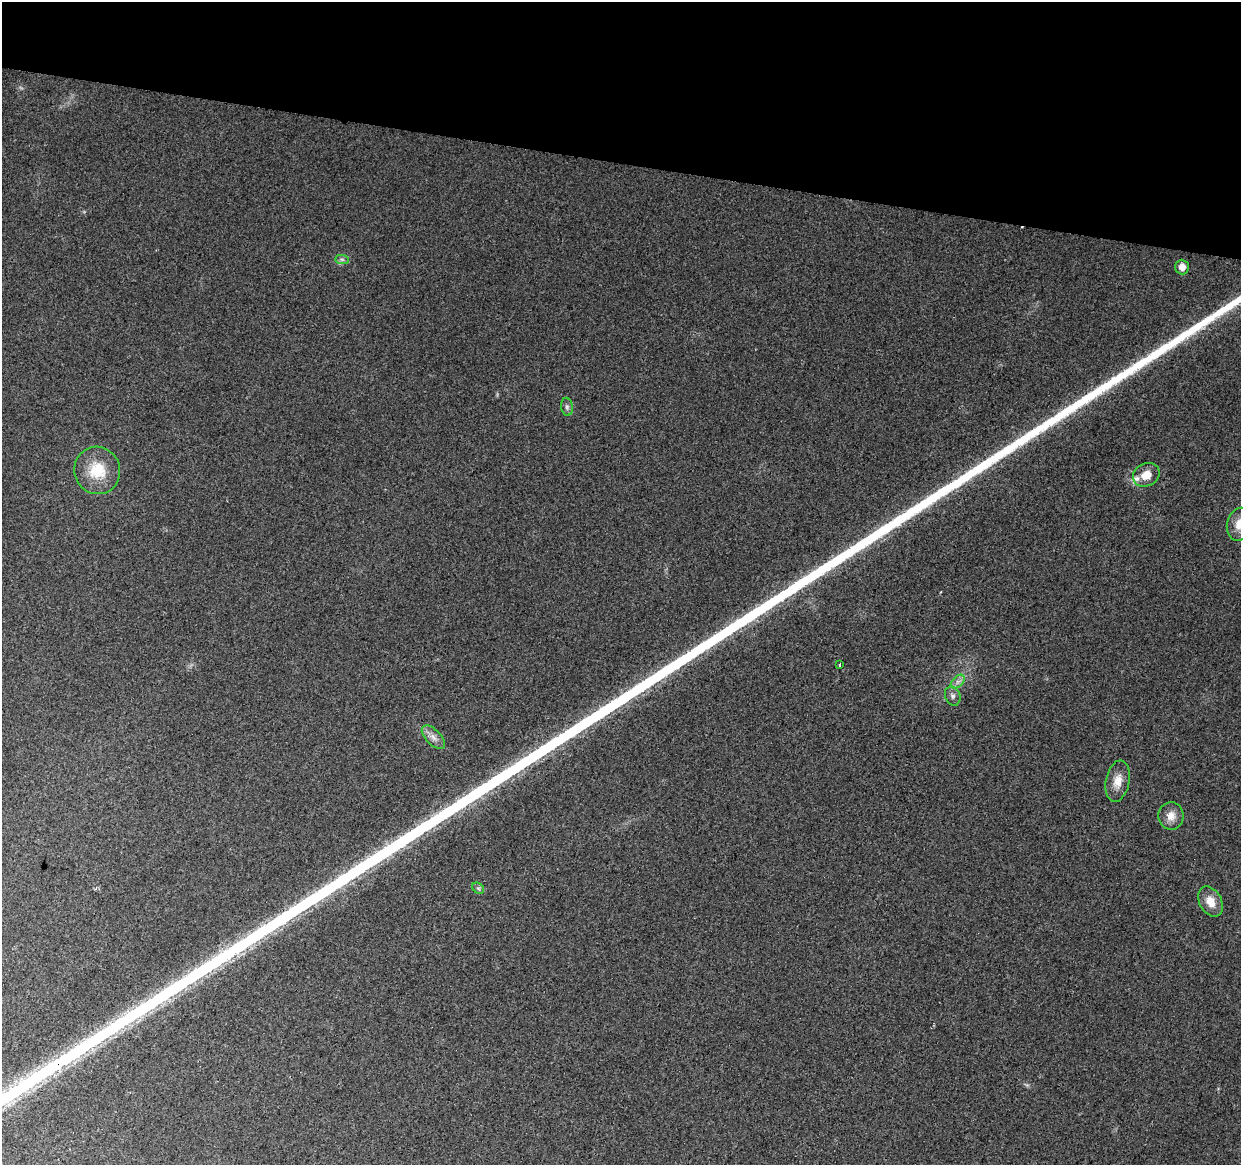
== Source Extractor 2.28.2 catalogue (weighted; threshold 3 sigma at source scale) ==
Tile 2 of 4 x 4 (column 2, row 1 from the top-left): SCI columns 1246-2484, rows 3775-4937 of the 4961 x 5162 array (HDU 1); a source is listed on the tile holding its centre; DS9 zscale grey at full resolution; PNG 1243 x 1167 px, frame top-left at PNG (2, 2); each listed source drawn as its Kron ellipse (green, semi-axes under 4 px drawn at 4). Shown black and unused: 14% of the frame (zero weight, under 2 of 3 exposures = <1% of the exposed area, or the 3 px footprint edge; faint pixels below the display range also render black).
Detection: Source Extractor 2.28.2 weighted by HDU 2 'WHT'; one run over the whole footprint, this tile lists its part. Background 0.028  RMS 0.0057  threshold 0.0257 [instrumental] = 3 sigma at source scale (4.5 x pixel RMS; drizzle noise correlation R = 1.50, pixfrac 1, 0.0396/0.0396 arcsec/px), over >= 5 px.
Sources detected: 16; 1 cosmic-ray / hot-pixel residue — neither listed nor drawn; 1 inside a brighter listed object's ellipse — not listed separately; the other 14 listed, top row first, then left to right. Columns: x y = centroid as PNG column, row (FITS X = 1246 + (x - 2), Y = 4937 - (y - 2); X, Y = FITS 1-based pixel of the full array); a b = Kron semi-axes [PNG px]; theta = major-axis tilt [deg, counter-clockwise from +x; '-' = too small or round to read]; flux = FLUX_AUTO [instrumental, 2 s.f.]
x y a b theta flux
342 259 7 4 -1 1.3
1182 267 7 6 - 3.9
567 407 9 6 -81 1.5
97 470 24 23 - 19
1146 475 14 11 30 7.3
1240 524 16 12 76 8.1
839 665 3 3 - 1.3
958 682 8 5 45 2.2
953 696 10 7 -69 2.1
433 737 14 7 -45 3.9
1118 781 21 11 79 7.4
1171 816 14 12 -87 5.7
478 888 6 5 - 1.1
1210 901 16 11 -62 7.7
Isophote crosses this tile's border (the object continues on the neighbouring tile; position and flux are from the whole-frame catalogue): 1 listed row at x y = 1240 524